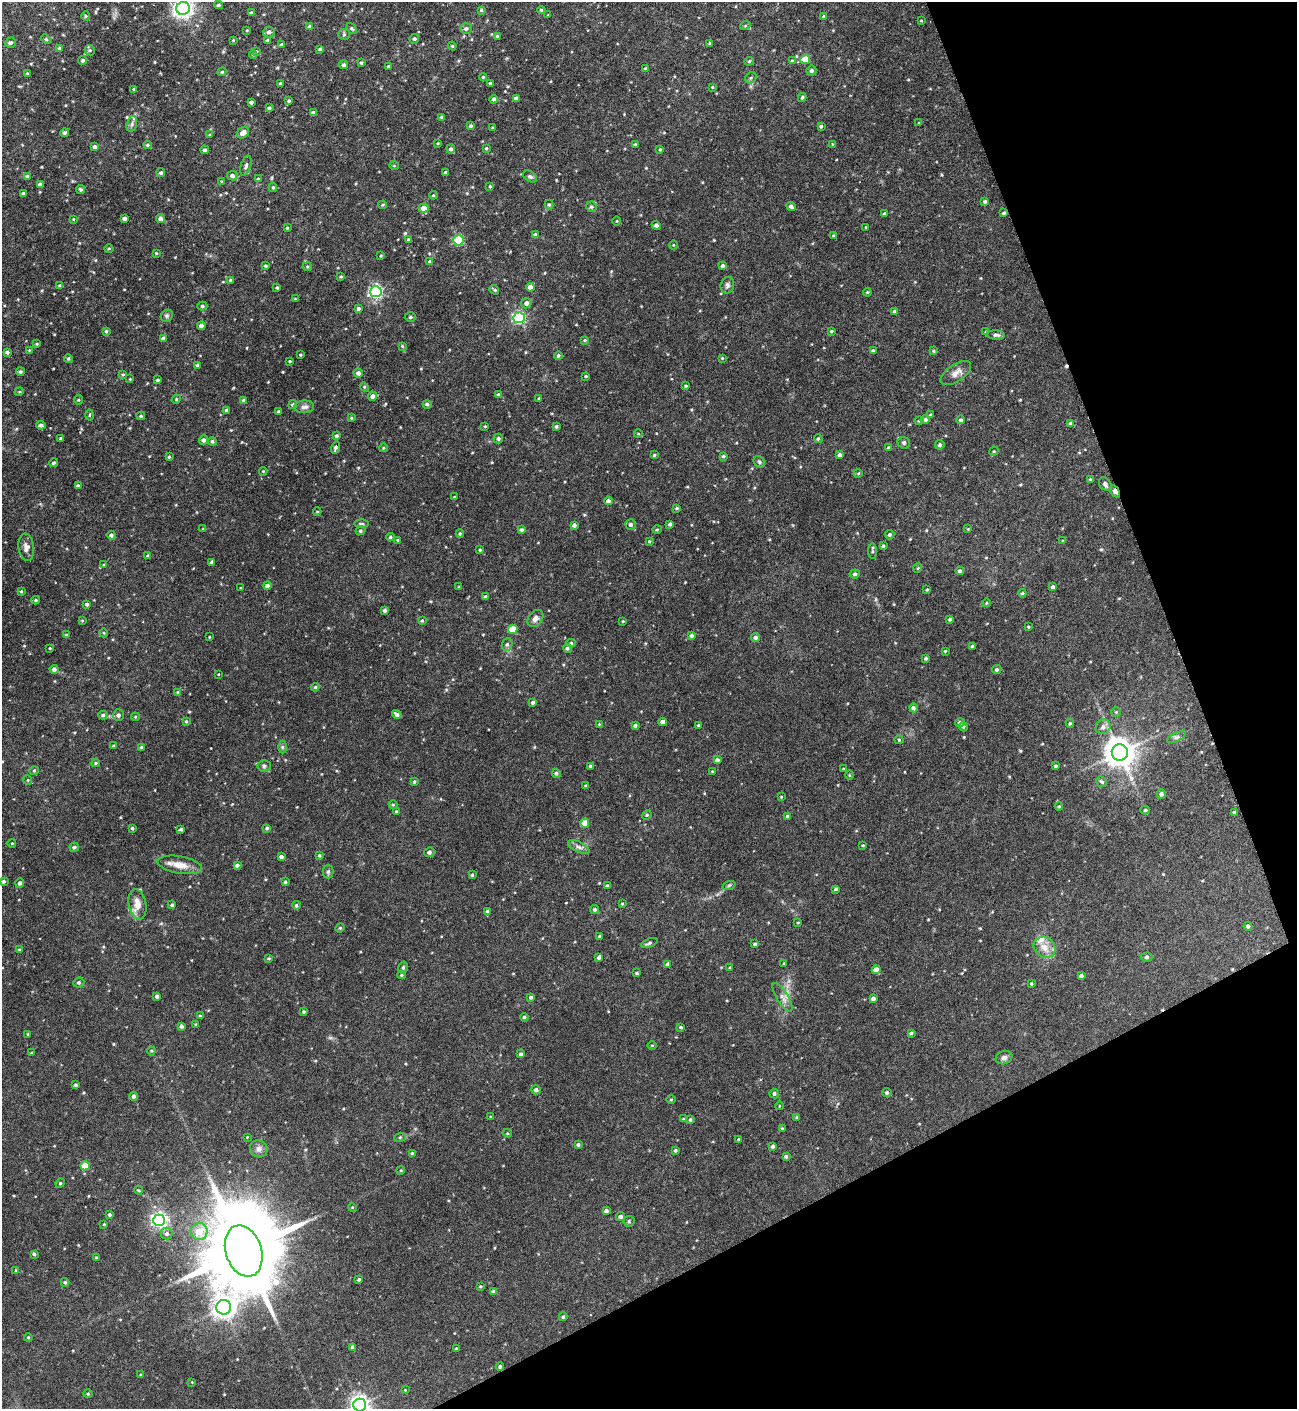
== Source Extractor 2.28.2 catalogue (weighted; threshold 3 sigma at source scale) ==
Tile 12 of 4 x 4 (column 4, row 3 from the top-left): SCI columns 4063-5357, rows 1409-2815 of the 5645 x 5681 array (HDU 1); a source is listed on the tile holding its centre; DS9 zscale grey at full resolution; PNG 1299 x 1411 px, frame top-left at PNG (2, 2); each listed source drawn as its Kron ellipse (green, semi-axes under 4 px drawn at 4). Shown black and unused: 21% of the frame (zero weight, under 5 of 9 exposures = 3% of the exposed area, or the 3 px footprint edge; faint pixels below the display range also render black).
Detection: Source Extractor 2.28.2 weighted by HDU 2 'WHT'; one run over the whole footprint, this tile lists its part. Background 0.0513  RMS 0.0046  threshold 0.0187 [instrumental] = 3 sigma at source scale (4.09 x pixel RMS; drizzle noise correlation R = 1.36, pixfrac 0.8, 0.05/0.05 arcsec/px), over >= 5 px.
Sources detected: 439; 1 cosmic-ray / hot-pixel residue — neither listed nor drawn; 1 inside a brighter listed object's ellipse — not listed separately; the other 437 listed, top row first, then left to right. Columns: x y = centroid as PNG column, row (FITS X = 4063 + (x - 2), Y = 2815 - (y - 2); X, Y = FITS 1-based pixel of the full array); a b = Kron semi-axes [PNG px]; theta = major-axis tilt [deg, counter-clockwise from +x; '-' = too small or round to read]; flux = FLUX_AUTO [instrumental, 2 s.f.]
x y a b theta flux
219 5 4 3 - 0.62
183 8 7 6 - 190
481 10 4 4 - 0.52
541 10 4 4 - 0.52
251 13 4 4 - 0.72
548 15 3 2 - 0.33
86 16 4 4 - 0.43
824 17 4 4 - 0.9
921 20 3 2 - 0.26
745 26 5 3 - 0.39
310 27 4 4 - 1.4
352 28 6 4 -51 0.5
466 29 6 5 - 1.1
247 30 3 3 - 0.36
269 32 5 5 - 1.2
344 34 6 5 - 0.69
497 36 4 4 - 0.46
46 39 5 4 - 0.5
414 39 5 4 - 0.76
233 40 3 2 - 0.33
267 40 3 3 - 0.43
10 43 5 5 - 0.81
710 43 4 3 - 0.43
282 45 4 4 - 0.94
452 46 4 4 - 0.42
59 48 4 4 - 0.63
320 49 4 3 - 0.55
90 50 5 4 - 0.57
257 51 4 3 - 0.36
253 54 4 4 - 0.45
805 59 5 4 - 8.3
83 60 4 4 - 0.64
749 61 5 4 - 0.5
792 61 4 4 - 0.56
361 63 3 2 - 0.47
344 65 4 4 - 0.86
388 66 4 3 - 0.46
646 69 4 4 - 0.65
812 70 5 5 - 0.94
222 72 4 4 - 0.46
27 73 3 2 - 0.29
483 77 4 4 - 0.47
751 78 6 5 - 0.67
280 83 3 3 - 0.41
490 83 4 3 - 0.54
712 87 3 3 - 0.35
133 89 3 3 - 0.39
802 97 4 3 - 0.56
516 98 4 3 - 1
494 99 4 4 - 0.96
289 101 3 3 - 0.53
251 102 4 3 - 0.87
269 108 3 3 - 0.65
313 113 4 4 - 1.3
442 117 4 3 - 0.46
919 123 4 3 - 0.31
132 124 8 5 76 1.1
471 126 4 4 - 0.59
821 126 4 3 - 0.57
493 128 3 3 - 0.65
65 133 4 3 - 0.71
243 133 7 5 42 2.6
210 135 4 4 - 0.44
438 143 3 3 - 0.33
635 144 3 3 - 0.47
832 144 4 2 - 0.27
147 145 4 3 - 0.5
95 147 4 4 - 0.96
486 148 4 3 - 0.38
451 149 4 4 - 0.93
660 149 4 3 - 0.44
205 150 4 3 - 0.81
246 166 10 5 73 1.2
394 166 5 3 - 0.36
445 172 3 3 - 0.54
161 173 4 4 - 0.78
27 176 4 4 - 0.49
232 176 5 4 - 1.3
530 177 7 5 -35 0.79
258 179 4 4 - 0.5
222 182 4 4 - 0.41
40 185 4 4 - 1.8
490 186 4 3 - 0.41
273 187 5 4 - 0.5
80 189 4 4 - 0.61
23 194 3 3 - 0.73
433 195 4 3 - 0.39
985 201 3 3 - 0.64
383 205 4 3 - 0.51
549 205 5 4 - 0.54
791 206 5 4 - 1
591 207 5 5 - 0.7
424 208 5 4 - 3
884 213 3 3 - 0.54
1004 213 3 3 - 0.74
124 218 3 3 - 1.1
160 218 4 4 - 1.4
73 219 4 3 - 0.27
617 221 5 3 - 0.33
656 225 4 4 - 1
866 227 4 3 - 0.31
287 228 3 3 - 0.49
535 235 4 4 - 0.83
834 236 4 3 - 0.48
409 240 4 3 - 0.72
458 240 5 5 - 29
673 245 4 3 - 0.31
109 248 4 3 - 0.37
156 253 4 3 - 0.36
381 256 3 2 - 0.31
430 262 4 4 - 0.76
265 266 3 3 - 0.53
723 266 4 4 - 0.85
307 267 4 4 - 0.47
341 277 4 3 - 0.36
231 280 4 4 - 0.78
727 285 8 6 77 1.1
60 286 4 3 - 0.65
277 287 3 3 - 0.48
530 287 4 4 - 2.8
494 290 5 2 - 0.45
376 292 6 5 - 71
867 292 4 4 - 0.42
295 299 4 3 - 0.37
526 303 5 5 - 1.4
202 306 5 4 - 0.67
358 309 4 4 - 0.86
894 311 3 3 - 0.64
167 316 6 5 - 0.79
410 317 6 4 2 0.84
519 318 5 5 - 50
201 326 4 3 - 1.4
106 331 4 3 - 0.6
831 331 4 3 - 0.48
986 332 4 3 - 0.31
996 335 9 4 -5 0.91
163 338 4 3 - 0.72
585 340 4 3 - 0.39
37 344 4 3 - 0.41
402 346 4 4 - 0.39
29 350 3 3 - 0.27
873 351 4 3 - 0.59
934 351 4 3 - 0.39
7 352 4 3 - 0.68
301 355 3 2 - 0.39
558 356 4 4 - 0.63
68 358 4 3 - 0.51
722 358 3 3 - 0.35
290 361 3 2 - 0.4
197 366 4 4 - 0.95
20 372 4 4 - 0.74
358 373 5 4 - 1.2
956 373 17 8 33 2.7
123 374 4 3 - 0.42
586 376 3 2 - 0.43
130 379 3 3 - 0.26
158 380 3 3 - 0.61
686 386 3 3 - 0.43
364 387 4 4 - 0.46
19 392 5 3 - 0.39
498 395 4 3 - 0.62
372 396 5 4 - 1.6
539 398 3 3 - 0.33
176 399 5 4 - 0.47
78 400 5 3 - 0.39
243 400 4 3 - 0.41
293 404 4 4 - 0.65
427 404 4 4 - 0.76
304 407 10 6 3 1.5
227 410 4 3 - 0.82
279 412 3 3 - 0.61
89 415 5 3 - 0.38
931 415 4 3 - 0.54
141 416 4 4 - 0.51
351 418 3 3 - 0.42
925 420 4 4 - 0.82
961 420 4 4 - 0.75
919 421 4 4 - 0.45
1071 424 4 4 - 1.6
41 425 5 4 - 0.82
485 426 3 2 - 0.31
556 426 3 3 - 0.6
638 434 4 3 - 0.29
336 436 4 4 - 0.7
498 438 5 4 - 0.77
61 439 3 3 - 0.61
818 439 4 3 - 0.49
203 440 4 4 - 1.2
212 441 4 4 - 0.68
904 443 6 5 - 0.7
940 445 5 4 - 0.74
336 447 6 4 73 1
383 448 4 3 - 0.32
889 448 4 4 - 0.84
994 451 5 4 - 0.39
654 455 3 3 - 0.45
840 455 4 3 - 1.1
723 456 4 3 - 0.59
169 457 4 3 - 0.42
759 462 6 5 - 0.61
54 463 5 3 - 0.53
263 471 4 3 - 0.31
858 473 4 3 - 0.36
1090 479 4 3 - 0.32
1105 484 7 5 -54 1
78 486 4 3 - 1.1
1115 491 7 4 -63 4.8
455 497 3 3 - 0.39
608 501 4 4 - 1.2
677 508 3 3 - 0.53
317 512 4 3 - 0.3
362 524 7 3 0 0.53
631 524 5 5 - 0.95
670 524 4 3 - 0.81
574 525 4 3 - 1
203 529 3 3 - 0.28
968 529 4 4 - 0.3
522 530 4 4 - 0.82
657 530 5 3 - 0.45
361 531 5 4 - 0.57
460 534 4 4 - 0.43
111 535 4 4 - 0.83
889 535 5 4 - 0.66
390 537 4 4 - 0.62
398 540 3 3 - 0.35
649 541 4 3 - 0.43
1062 541 4 2 - 0.32
883 546 3 3 - 0.56
26 547 13 8 -83 2.1
480 550 4 4 - 0.4
873 551 8 3 -89 0.62
148 556 4 4 - 0.79
211 562 3 3 - 0.61
104 565 4 2 - 0.3
918 568 5 3 - 0.32
960 571 4 4 - 0.88
855 574 5 4 - 0.82
267 586 4 4 - 1.3
459 587 4 3 - 0.34
1053 587 4 3 - 0.93
241 588 3 2 - 0.35
927 590 4 3 - 0.47
21 591 3 3 - 0.42
1022 593 4 3 - 0.39
485 597 4 3 - 0.74
36 600 4 3 - 0.46
986 603 4 3 - 0.32
87 604 4 3 - 0.71
385 610 4 3 - 0.84
535 618 9 7 49 1.8
950 619 4 3 - 0.66
82 620 3 2 - 0.27
422 620 3 3 - 0.44
623 621 3 3 - 0.36
1028 627 3 3 - 0.35
513 629 5 4 - 8.3
104 633 4 3 - 0.32
66 635 4 3 - 0.4
692 636 4 4 - 0.97
209 637 3 2 - 0.28
755 637 4 4 - 0.93
571 643 5 4 - 0.63
507 644 6 5 - 0.82
972 646 3 3 - 0.57
50 648 3 3 - 0.35
567 648 4 4 - 0.77
945 651 3 2 - 0.36
926 658 4 3 - 0.56
54 669 4 4 - 1.1
997 670 4 4 - 0.79
218 674 3 2 - 0.24
315 687 4 4 - 0.48
178 692 4 4 - 0.34
533 702 4 3 - 0.82
913 708 4 4 - 0.99
1116 712 4 4 - 0.42
397 714 5 3 - 1.2
103 715 4 4 - 0.7
118 715 6 5 - 1.1
135 717 4 3 - 0.36
186 721 3 3 - 0.44
663 722 4 4 - 2
960 723 5 4 - 1
1070 723 4 4 - 0.49
599 724 2 2 - 0.23
635 725 3 3 - 0.8
699 725 4 3 - 0.42
963 727 4 4 - 0.51
1103 727 8 7 - 1.6
1176 737 10 4 26 0.96
899 740 4 4 - 0.46
114 746 4 3 - 0.71
142 747 3 3 - 0.73
282 747 6 4 90 0.56
1120 752 8 8 - 550
717 760 4 4 - 1.1
96 763 4 3 - 0.54
264 766 7 5 4 0.84
591 766 3 3 - 0.69
1056 766 4 3 - 0.71
843 769 3 3 - 0.39
34 771 4 4 - 0.47
713 772 4 3 - 0.44
556 773 4 4 - 0.76
849 775 5 3 - 0.38
28 780 5 3 - 0.32
414 781 4 3 - 0.54
1102 782 5 5 - 0.7
586 785 3 3 - 0.44
1161 794 4 4 - 0.94
781 797 4 3 - 0.32
393 805 4 4 - 0.37
1059 806 4 4 - 0.35
1145 810 5 4 - 0.55
396 811 4 3 - 0.41
1235 812 3 3 - 0.86
647 815 5 4 - 0.52
787 817 4 4 - 0.78
585 823 4 4 - 6.2
132 828 3 3 - 0.6
267 828 4 3 - 0.57
181 829 4 3 - 0.54
12 843 4 3 - 0.3
863 845 3 2 - 0.35
74 847 5 4 - 0.53
579 847 12 5 -25 1.4
429 852 5 4 - 1
319 855 4 4 - 0.61
281 857 4 3 - 1.1
180 865 22 8 -10 4.3
237 865 4 4 - 0.96
328 872 6 5 - 0.79
472 875 3 3 - 0.46
4 881 3 3 - 0.66
285 882 4 3 - 0.54
20 883 5 4 - 0.99
729 885 7 4 19 0.56
607 886 4 3 - 0.66
836 889 4 3 - 0.61
622 903 3 3 - 0.41
138 904 15 8 -80 3.9
172 905 4 4 - 0.65
296 905 4 4 - 0.67
595 910 5 4 - 0.68
488 911 3 3 - 0.86
798 922 4 3 - 0.3
1248 926 4 4 - 0.94
340 928 5 4 - 0.46
599 936 3 3 - 0.47
649 943 9 4 22 0.71
755 944 3 3 - 0.62
1045 947 11 10 - 3.8
19 949 4 3 - 0.27
599 957 4 3 - 0.9
1147 957 5 4 - 0.83
269 958 4 3 - 0.41
784 963 4 3 - 0.37
668 964 4 4 - 1
730 967 3 2 - 0.37
403 968 6 4 76 0.8
876 970 4 4 - 3.7
637 973 4 3 - 0.5
402 975 4 4 - 0.44
1081 976 4 4 - 1.3
79 983 5 5 - 0.6
1031 984 3 3 - 0.45
157 996 3 3 - 0.83
531 997 4 3 - 0.74
782 997 16 5 -59 2
873 999 4 3 - 1.3
304 1012 3 3 - 0.49
200 1016 4 3 - 0.39
524 1017 4 4 - 0.61
196 1024 4 2 - 0.3
182 1026 4 4 - 0.94
681 1027 3 3 - 0.5
911 1033 3 3 - 0.65
28 1034 3 3 - 0.36
652 1045 4 3 - 0.34
151 1051 4 4 - 0.4
32 1053 3 3 - 0.56
521 1054 4 4 - 0.88
1004 1057 8 6 20 1.2
76 1085 3 3 - 0.74
536 1090 5 4 - 1.4
774 1093 5 4 - 0.81
887 1093 4 4 - 0.77
134 1096 4 4 - 1.1
671 1100 5 3 - 0.38
779 1106 4 3 - 0.31
491 1117 4 3 - 0.4
797 1117 4 3 - 0.46
683 1119 3 3 - 0.43
690 1120 4 3 - 0.68
782 1128 3 3 - 0.41
507 1133 4 3 - 0.34
247 1137 2 2 - 0.25
400 1137 6 4 18 0.53
739 1139 3 3 - 0.34
578 1145 4 4 - 0.71
773 1146 3 3 - 0.75
259 1149 9 8 - 1.5
675 1150 3 3 - 0.6
412 1154 4 4 - 0.81
786 1156 4 3 - 0.65
85 1166 4 4 - 9
401 1170 4 3 - 0.37
60 1183 5 4 - 0.49
139 1190 4 3 - 0.44
352 1207 4 3 - 0.35
606 1211 4 4 - 1.3
109 1215 4 4 - 0.61
621 1217 4 4 - 1.1
159 1220 6 6 - 110
629 1221 5 5 - 0.61
104 1224 3 2 - 0.33
199 1231 9 8 - 6.7
167 1233 6 6 - 0.94
244 1251 26 18 -72 5500
34 1254 3 3 - 0.62
96 1258 3 3 - 0.46
16 1270 4 2 - 0.28
359 1279 4 3 - 0.57
65 1282 4 3 - 0.57
480 1286 4 3 - 0.41
493 1291 4 3 - 0.63
224 1307 7 7 - 270
563 1317 4 3 - 0.7
28 1337 4 4 - 0.4
353 1347 4 4 - 1.4
456 1348 4 3 - 0.34
500 1367 4 3 - 0.63
141 1375 4 2 - 0.36
192 1382 3 3 - 0.26
405 1390 2 2 - 0.24
88 1394 4 3 - 0.38
360 1405 6 6 - 190
Overlapping masked pixels (flux is a lower limit): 1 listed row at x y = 1115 491
Isophote crosses this tile's border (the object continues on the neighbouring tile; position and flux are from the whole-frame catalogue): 2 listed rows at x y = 183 8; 360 1405